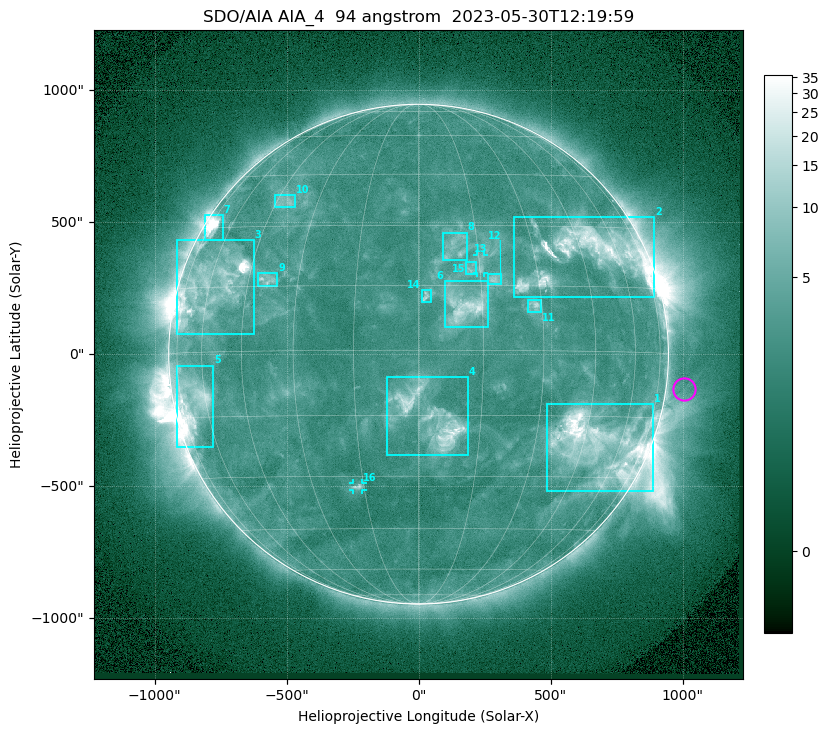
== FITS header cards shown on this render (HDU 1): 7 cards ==
TELESCOP= 'SDO/AIA '           / For AIA: SDO/AIA
INSTRUME= 'AIA_4   '           / For AIA: AIA_ATA1, AIA_ATA2, AIA_ATA3 or AIA_AT
WAVELNTH=                   94 / [angstrom] Wavelength
WAVEUNIT= 'angstrom'           / Wavelength unit: angstrom
DATE-OBS= '2023-05-30T12:19:59.122' / [ISO] Date when observation started; ISO 8
CTYPE1  = 'HPLN-TAN'           / CTYPE1: HPLN
CTYPE2  = 'HPLT-TAN'           / CTYPE2: HPLT

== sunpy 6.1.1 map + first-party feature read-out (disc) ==
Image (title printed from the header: SDO/AIA AIA_4  94 angstrom  2023-05-30T12:19:59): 1024 x 1024 px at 2.4 arcsec/px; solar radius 947 arcsec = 394 px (full disc in frame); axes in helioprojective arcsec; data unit not stated in the header (colour bar unlabelled)
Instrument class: DISC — disc imager (sunpy class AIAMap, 94 A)
Bright regions (active regions / flare kernels): reference = the median radial profile (limb darkening/brightening removed); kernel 9 px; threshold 5 sigma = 3.8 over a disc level ~2.52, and >= 1.15x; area >= 12 px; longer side >= 9 px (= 22 arcsec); searched inside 0.97 R_sun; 16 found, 16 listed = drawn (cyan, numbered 1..; 2 of them under ~33 arcsec drawn as corner ticks so the feature stays visible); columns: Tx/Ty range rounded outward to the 5 arcsec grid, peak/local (2 s.f.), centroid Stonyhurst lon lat
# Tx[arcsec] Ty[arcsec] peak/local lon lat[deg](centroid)
1 485..890 -520..-190 15 +50 -22
2 360..895 215..520 16 +47 +23
3 -915..-625 75..435 41 -58 +15
4 -120..190 -385..-85 8.1 +3 -16
5 -920..-775 -350..-40 12 -66 -11
6 95..265 100..275 7.6 +11 +10
7 -810..-740 430..525 15 -70 +30
8 90..185 355..460 3.4 +9 +24
9 -610..-535 255..310 4 -39 +17
10 -545..-465 555..605 3.4 -42 +37
11 415..465 160..210 4.8 +28 +10
12 265..315 265..305 4.6 +18 +17
13 220..250 305..380 3.7 +15 +20
14 10..45 200..245 4 +2 +12
15 180..215 305..350 3.3 +13 +19
16 -250..-210 -515..-490 3.9 -17 -33
Off-limb structures (1.02-1.3 R_sun): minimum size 162 px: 2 found; the strongest spans PA ~225..305 deg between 1.02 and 1.3 R_sun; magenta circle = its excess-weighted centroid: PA ~260 deg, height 1.07 R_sun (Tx ~1005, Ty ~-135 arcsec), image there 1.5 x the reference